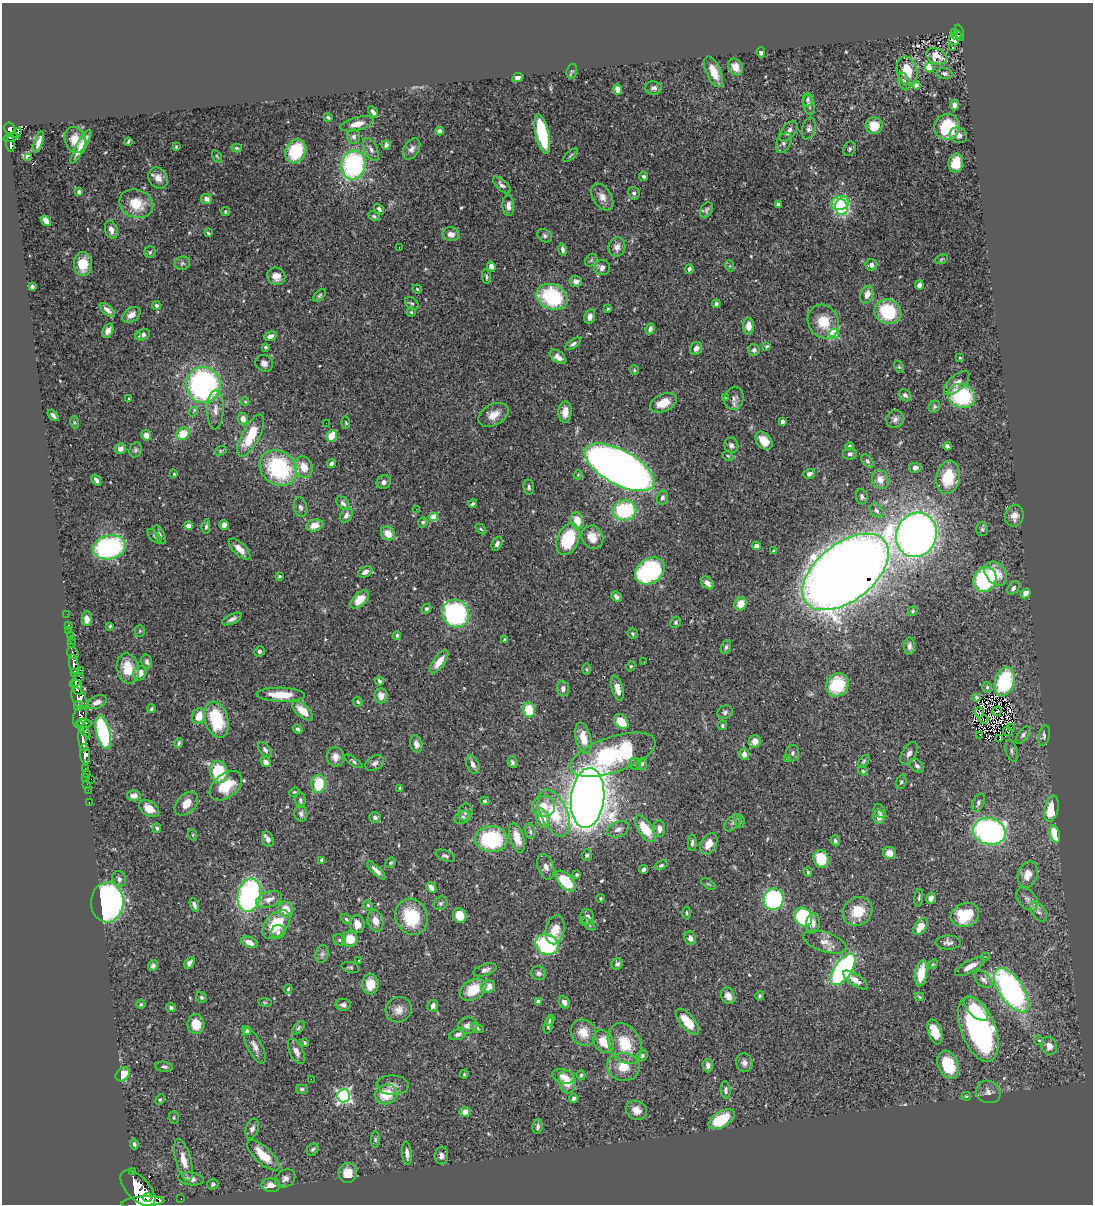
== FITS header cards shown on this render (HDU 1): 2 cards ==
NAXIS1  =                 1091
NAXIS2  =                 1202

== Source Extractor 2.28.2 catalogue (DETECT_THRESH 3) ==
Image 1091 x 1202 px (HDU 1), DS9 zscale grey, 1 PNG px = 1 image px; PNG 1095 x 1206 px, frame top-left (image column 1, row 1202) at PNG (2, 3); each listed source drawn as its Kron ellipse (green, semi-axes under 4 px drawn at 4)
Background 0.758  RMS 0.029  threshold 0.0858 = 3 sigma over >= 5 px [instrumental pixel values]
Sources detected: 555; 2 with non-positive FLUX_AUTO (blend fragments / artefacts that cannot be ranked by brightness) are neither listed nor drawn; of the other 553, the 500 brightest by FLUX_AUTO listed and drawn (53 fainter detections omitted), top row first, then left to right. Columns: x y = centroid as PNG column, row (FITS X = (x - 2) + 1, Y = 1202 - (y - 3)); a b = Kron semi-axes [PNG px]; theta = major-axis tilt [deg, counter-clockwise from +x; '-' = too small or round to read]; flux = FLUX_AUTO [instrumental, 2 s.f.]
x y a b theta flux
954 33 3 3 - 38
959 33 8 4 -74 170
957 35 4 3 - 47
954 41 5 2 - 2.5
953 47 2 2 - 3
761 52 5 4 - 7.2
937 56 11 7 -24 12
736 67 9 7 -56 18
929 68 5 4 - 62
572 71 7 5 72 3.3
907 71 14 10 -76 47
713 72 16 7 -67 32
944 73 8 5 -7 5.3
518 78 6 4 26 6.3
904 81 9 5 -72 5.3
916 85 4 4 - 5.7
654 88 8 6 -6 6.8
618 89 5 4 - 15
808 100 7 5 88 4.1
809 105 10 5 -78 6.3
955 105 5 4 - 7.2
373 112 6 3 -59 6.3
328 118 4 3 - 3.5
357 124 17 6 14 19
874 126 8 8 - 37
947 127 13 12 - 68
809 128 11 6 75 6.7
10 129 6 5 - 920
440 131 4 4 - 8.5
788 131 12 7 50 11
17 133 5 3 - 8200
542 134 20 6 -78 140
958 135 9 7 -27 9
11 137 7 3 17 390
354 137 7 6 - 6
75 140 13 10 -74 28
39 142 11 4 73 12
128 142 4 2 - 2.3
784 143 11 6 62 6.8
10 144 8 3 -86 400
386 145 5 4 - 7.2
81 146 19 4 61 21
176 147 4 3 - 2.4
237 148 5 4 - 2.6
371 149 12 6 -62 8.2
412 149 11 7 59 10
849 149 7 6 - 3.8
296 151 12 10 59 85
571 155 9 3 40 2.6
217 156 7 2 -56 2.1
29 158 3 3 - 1000
956 163 9 7 78 40
353 165 15 12 78 280
644 176 5 4 - 3.7
158 178 11 9 -58 15
502 185 11 5 -45 7.2
79 192 4 4 - 6.9
634 193 6 5 - 5.3
602 197 15 9 -57 17
206 199 5 5 - 9.1
840 203 9 7 10 140
136 204 17 14 -22 51
778 204 4 3 - 4.6
508 206 10 6 -87 11
841 207 8 6 -78 130
379 209 6 4 -51 4.6
707 210 8 6 58 5
225 212 4 3 - 2.5
374 216 6 4 -29 3
46 221 6 4 -49 19
111 230 9 6 -72 12
208 233 4 3 - 2.4
451 234 8 7 - 10
545 236 8 6 -33 4.7
617 247 10 8 75 13
399 248 3 2 - 4.4
563 250 6 4 -78 6.7
150 252 6 5 - 3.4
941 259 7 4 21 2.7
591 260 7 5 47 3.4
182 263 8 6 14 4.2
83 264 12 9 -89 37
871 265 6 6 - 7.4
491 266 5 4 - 13
730 266 6 3 -72 2.3
602 268 8 7 - 10
689 269 4 4 - 4.4
276 276 9 8 - 18
486 277 7 3 -80 3.2
576 281 6 5 - 9.3
919 285 4 4 - 9.1
32 287 4 3 - 4.9
417 289 4 4 - 2.3
867 295 9 6 68 17
319 296 7 4 45 3.5
552 297 16 12 -24 160
412 303 7 5 -38 3.6
716 304 4 3 - 4.2
156 306 4 3 - 5.4
608 309 3 3 - 2
107 310 9 4 -41 8.9
411 312 4 4 - 2.6
888 312 13 12 - 110
131 315 10 6 35 14
590 317 7 5 75 8.8
823 322 17 15 -61 46
749 326 8 5 -89 18
650 329 5 4 - 6.8
108 331 7 5 66 9.1
834 334 5 5 - 150
143 335 8 5 23 7.8
138 336 3 3 - 2.8
270 336 6 4 24 10
573 344 9 4 33 4.9
767 346 4 3 - 2.6
266 347 4 3 - 2.6
696 348 7 5 59 9.3
754 350 6 5 - 5.2
558 357 9 5 -38 12
960 358 3 3 - 2.6
264 363 9 8 - 9.1
899 367 6 4 -63 2.6
634 370 5 4 - 2.4
957 383 16 7 42 12
203 385 18 17 - 500
905 395 7 5 -39 5.3
961 396 14 12 -21 150
725 397 3 2 - 2.3
734 398 11 9 76 9.5
129 399 3 3 - 2.5
245 401 4 4 - 2.1
663 403 14 8 25 30
934 407 6 5 - 3.5
215 410 19 8 89 16
193 412 5 3 - 5.3
565 412 10 6 86 20
53 415 7 3 -48 4.8
493 415 16 10 28 22
243 419 6 5 - 15
895 419 9 8 - 8.1
783 421 4 3 - 9.2
74 422 6 4 -72 2.8
326 423 2 2 - 2.4
346 423 6 4 -82 2.2
183 434 7 5 44 48
146 435 5 5 - 10
251 436 23 9 62 67
332 436 6 5 - 44
764 441 10 7 -47 23
731 445 8 7 - 6.5
947 446 4 4 - 5.6
850 447 4 3 - 8.7
120 449 6 5 - 8.5
136 450 7 6 - 4.2
221 451 6 4 19 2.2
850 454 7 5 5 5.5
728 456 6 4 -42 2.6
867 461 8 5 -52 4.5
331 463 4 4 - 5.3
304 467 11 8 -74 29
619 467 39 17 -29 2700
278 468 20 16 -37 200
915 468 6 5 - 6.8
174 474 3 3 - 2.6
809 474 6 5 - 6.9
578 475 5 4 - 2.1
948 477 17 11 79 63
880 479 10 8 -71 17
96 480 6 4 -56 5.9
384 482 7 6 - 8.8
529 487 7 5 -85 4.8
862 497 8 6 -81 5
662 498 7 5 76 6.1
343 503 8 5 -45 5.6
473 504 4 3 - 3.7
300 507 10 6 -75 6.3
416 509 3 2 - 3.8
624 510 12 10 10 150
877 511 8 5 -44 5.3
346 515 8 5 59 9
1014 516 11 9 75 14
434 517 4 4 - 55
577 521 9 6 -77 28
423 522 5 4 - 3.2
224 525 5 4 - 11
315 525 8 6 19 18
188 526 4 4 - 21
206 527 7 4 85 4
481 529 6 3 -44 2.4
982 529 7 5 -89 3.7
388 533 7 6 - 25
160 534 10 4 -62 4.5
916 535 22 20 67 1500
155 536 9 4 -45 3.1
592 537 12 10 -57 27
568 539 16 10 68 110
497 544 7 5 61 6.8
756 546 4 4 - 8.9
109 547 16 12 11 320
240 549 14 6 -44 16
774 551 3 3 - 2.9
650 571 16 12 34 300
365 572 8 5 27 8.7
846 572 50 28 38 5300
996 574 13 9 -51 38
279 576 4 3 - 2.8
985 580 13 11 62 180
707 583 7 5 -44 14
1013 588 8 5 54 5.8
1025 593 5 4 - 12
616 597 6 4 -41 6.7
360 600 11 6 44 31
741 604 7 6 - 27
426 609 5 4 - 3
913 611 5 4 - 2.7
456 613 14 13 - 400
67 614 2 2 - 11
87 619 7 5 -88 12
232 619 10 5 25 7.4
676 622 6 5 - 4.2
68 625 3 2 - 35
110 626 3 3 - 2.5
69 631 2 2 - 13
140 631 5 5 - 2.6
633 634 5 5 - 3.5
70 635 3 3 - 73
397 635 4 3 - 4.5
72 640 3 2 - 16
504 640 4 3 - 3.2
72 644 3 3 - 190
909 646 8 5 87 7.9
726 647 7 5 69 4.2
259 651 5 5 - 4.3
73 653 6 5 - 510
147 662 7 5 -76 6
439 662 13 6 53 24
644 662 2 2 - 10
74 664 10 4 -82 2300
631 666 5 4 - 2.4
128 668 15 11 -77 41
587 669 6 4 -89 2.5
81 670 3 2 - 45
74 673 4 3 - 760
140 673 7 6 - 22
77 681 8 3 41 1600
379 681 4 3 - 6.6
1005 682 15 9 72 140
837 685 12 11 - 85
77 687 8 5 -78 3400
987 687 5 4 - 3.5
617 688 13 5 -76 16
563 689 8 6 -85 7.6
281 695 24 7 -1 44
381 696 7 6 - 14
976 697 4 3 - 2.7
79 698 11 6 -63 2500
97 702 10 6 22 10
358 702 5 4 - 2.6
78 706 5 3 - 660
151 709 4 3 - 3
529 710 7 6 - 51
302 711 13 6 -42 31
997 711 5 2 - 2.6
725 712 8 6 29 5.5
980 712 5 2 - 2.3
199 716 8 6 70 24
80 717 11 6 73 1500
984 719 4 2 - 2.4
216 720 18 11 -73 100
621 722 8 6 -47 38
84 723 8 4 -7 1100
722 726 4 4 - 3.4
1011 728 3 2 - 2.2
298 729 5 4 - 4
84 730 10 4 -57 930
103 732 17 7 -76 240
1008 732 5 2 - 4.2
980 735 3 2 - 2.3
1023 735 10 5 53 5.5
1044 735 10 6 75 6.6
583 738 16 7 -76 31
1000 738 3 2 - 200
83 740 11 4 -83 2300
755 741 6 6 - 12
179 743 5 4 - 3.3
416 744 9 6 -76 11
265 750 9 5 -50 6.1
1012 751 11 5 -75 5.9
792 753 8 6 85 5.8
909 753 12 7 60 8.5
85 754 10 5 -83 2900
744 754 5 5 - 15
613 755 45 17 19 260
335 757 10 9 - 15
788 759 4 3 - 6.3
353 761 10 3 -34 3.6
864 761 7 4 49 3.2
266 762 5 4 - 9.2
512 762 6 5 - 4.9
375 763 10 7 30 7.7
473 764 10 6 -65 10
635 764 5 5 - 3.3
642 764 6 5 - 5
917 766 8 5 -44 5.6
85 768 3 3 - 69
863 771 5 4 - 3
219 772 11 8 -77 84
86 773 3 2 - 43
86 777 2 2 - 28
91 779 2 2 - 76
901 782 7 5 69 3.5
87 784 2 2 - 18
319 784 9 7 83 67
226 786 18 11 38 56
400 788 4 3 - 2.5
88 790 2 2 - 18
294 792 5 4 - 2.2
134 796 7 5 0 14
588 798 30 16 84 4200
300 800 8 5 -89 4.6
485 801 4 4 - 3.6
89 802 3 2 - 35
186 803 14 9 46 22
978 803 10 5 64 5.8
544 806 11 10 - 32
149 809 11 7 -33 22
1051 809 13 7 78 65
880 811 7 5 -59 5
465 812 9 7 76 7
554 813 25 13 -65 81
301 814 8 6 -76 6
375 817 6 5 - 6.5
879 817 7 5 87 14
462 818 8 6 25 6.3
543 818 10 6 -74 33
740 822 6 4 88 3
733 823 10 6 45 6.7
157 828 5 4 - 2.8
618 829 11 7 24 10
645 829 15 7 -55 59
659 829 8 6 -89 11
530 831 8 5 -80 4.4
989 831 16 13 -14 600
1055 834 9 5 -75 50
193 835 6 4 -72 2.2
517 838 15 7 -74 29
268 839 8 5 -71 9.3
491 839 16 13 -3 170
835 841 5 4 - 4
692 843 8 4 -90 5.1
709 844 11 7 62 24
889 853 6 6 - 14
587 855 6 4 70 4.5
445 856 10 5 -21 4.8
821 859 9 7 -80 72
322 860 4 4 - 6.3
391 863 5 4 - 2.7
661 865 7 4 23 3.3
546 867 13 8 -72 11
644 869 4 4 - 7.2
376 870 12 4 -44 10
808 872 4 4 - 2.8
577 874 3 3 - 4.1
1028 875 13 9 73 23
119 879 8 6 -63 7.2
566 881 13 7 -47 82
708 884 8 3 -33 2.4
431 887 6 4 -48 10
249 895 17 11 78 440
600 898 4 3 - 2.3
919 898 9 3 84 3.1
931 898 5 4 - 12
269 899 13 7 19 15
773 899 11 10 - 270
1027 899 13 8 -49 12
107 902 20 16 86 640
441 903 7 6 - 4.7
194 905 7 3 -70 5.6
368 905 5 4 - 2.6
286 909 8 7 - 31
858 911 15 13 39 50
1038 912 11 7 -55 8.9
686 913 6 4 -89 2.9
460 915 7 6 - 30
965 915 14 11 21 80
411 917 18 16 -65 94
587 917 8 6 -67 8.6
803 917 10 8 -57 160
346 919 6 4 -37 2.9
375 921 11 8 -76 19
813 923 10 7 81 9.5
276 924 17 10 46 70
357 924 9 7 -83 21
588 924 9 3 -37 3.4
921 927 9 5 56 27
555 930 15 9 79 34
278 932 7 6 - 8.5
690 938 7 5 -66 8.9
350 939 7 7 - 41
339 940 6 5 - 3.8
249 942 9 5 -24 15
825 942 22 10 -18 20
948 942 12 7 1 8.1
547 945 12 10 -27 220
322 954 9 6 75 6.3
985 957 3 3 - 2.3
359 961 3 3 - 2.6
189 963 6 4 59 7.7
617 964 6 5 - 5.3
933 964 5 4 - 2.6
153 966 6 4 50 5.1
970 966 16 6 29 18
350 967 9 5 -15 3.9
843 969 18 8 56 340
485 970 12 5 19 7.9
538 973 8 7 - 8
921 973 13 6 80 36
983 979 11 6 -42 9
855 980 14 5 -35 16
370 984 10 8 89 31
488 986 7 6 - 21
288 989 4 3 - 2.2
473 990 14 9 29 54
1011 990 25 12 -56 530
728 996 8 7 - 15
760 996 5 3 - 2.9
201 997 6 5 - 3.7
919 997 5 3 - 2.1
265 1002 7 3 -8 2.2
538 1002 4 4 - 21
564 1002 6 5 - 8
141 1004 4 4 - 2.5
343 1005 7 6 - 6.6
433 1006 6 5 - 9.7
171 1007 5 4 - 3.5
976 1009 15 7 -44 34
399 1010 13 12 - 16
550 1020 6 4 61 2.7
687 1022 16 7 -50 37
196 1024 10 8 -87 32
467 1025 9 8 - 10
548 1025 8 4 74 4.3
298 1028 8 4 49 3.8
477 1028 7 4 -23 4
978 1029 34 17 -69 440
247 1031 5 4 - 8.7
935 1032 13 6 -71 37
583 1033 13 12 - 29
458 1034 9 5 21 7.3
1039 1040 5 4 - 3.3
604 1042 12 9 -57 35
305 1043 4 4 - 3.2
625 1043 21 15 -63 57
255 1046 19 7 -63 13
1049 1046 9 7 -69 15
296 1051 13 6 -65 11
642 1055 6 5 - 5.3
744 1063 9 8 - 8.8
708 1065 7 5 -87 9.3
948 1065 14 10 -67 74
164 1067 9 5 -7 4.6
623 1067 16 14 -8 34
123 1074 8 6 44 33
464 1074 4 4 - 2.4
581 1075 5 4 - 3.2
563 1076 11 7 -16 14
311 1079 2 2 - 31
567 1082 11 8 -79 37
392 1085 16 10 -4 12
302 1089 6 5 - 4
726 1090 9 5 -84 4.7
988 1092 12 11 - 12
386 1094 11 9 23 48
344 1096 6 6 - 460
966 1096 5 4 - 2.1
574 1098 4 4 - 6
160 1100 5 4 - 2.4
636 1110 11 9 -29 16
465 1112 5 5 - 13
174 1117 6 5 - 3.2
721 1119 14 7 31 73
537 1126 7 5 83 5.1
252 1129 10 6 69 7.8
375 1139 8 4 -90 3.2
134 1144 5 4 - 4.3
313 1149 6 5 - 3.9
407 1153 12 5 -83 10
263 1155 21 8 -43 50
441 1155 9 6 83 8.3
183 1160 22 7 -75 26
132 1172 3 3 - 120
348 1173 10 9 - 26
285 1178 11 8 34 9.8
191 1179 13 6 -8 12
213 1184 5 5 - 4.4
271 1185 9 7 -2 21
138 1188 22 11 -46 10000
147 1197 4 4 - 1300
181 1199 3 2 - 25
143 1202 21 5 5 6600
At the frame edge (FLAGS 8, measured only in part): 1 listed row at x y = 143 1202
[53 fainter detections neither listed nor drawn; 2 non-positive-flux detections neither listed nor drawn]